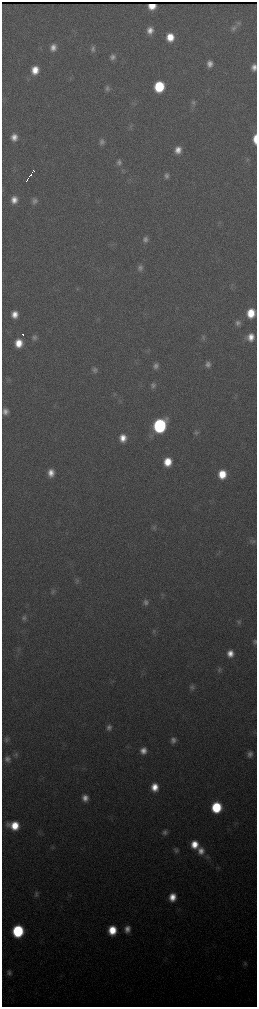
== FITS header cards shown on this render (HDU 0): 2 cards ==
NAXIS1  =                  510 / length of data axis 1
NAXIS2  =                 2010 / length of data axis 2

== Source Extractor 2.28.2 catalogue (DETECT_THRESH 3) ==
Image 510 x 2010 px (HDU 0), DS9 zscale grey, zoomed out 1/2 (1 PNG px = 2 x 2 image px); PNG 259 x 1009 px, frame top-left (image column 2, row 2010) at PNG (2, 2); no overlay
Background 3760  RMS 42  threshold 127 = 3 sigma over >= 5 px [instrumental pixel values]
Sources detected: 89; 1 cannot appear on this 1/2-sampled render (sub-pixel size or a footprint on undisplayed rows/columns) and is not listed; the other 88 listed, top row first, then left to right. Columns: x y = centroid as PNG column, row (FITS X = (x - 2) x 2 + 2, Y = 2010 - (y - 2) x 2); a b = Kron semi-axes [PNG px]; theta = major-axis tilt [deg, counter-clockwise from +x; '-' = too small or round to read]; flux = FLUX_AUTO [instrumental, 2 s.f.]
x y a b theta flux
238 24 9 6 55 3.2e+04
233 28 9 7 77 3.6e+04
150 30 7 7 - 7.5e+04
170 37 8 7 - 1.7e+05
53 47 8 7 - 7.0e+04
93 49 8 6 88 3.3e+04
113 57 7 7 - 4.0e+04
210 64 8 6 82 6.3e+04
2 67 4 1 - 3.6e+03
254 67 7 5 83 5.9e+04
35 70 9 7 83 1.5e+05
159 86 8 7 - 5.5e+05
107 88 7 6 - 2.9e+04
193 103 9 6 77 3.1e+04
130 126 5 2 - 9.2e+03
14 137 8 6 86 7.8e+04
2 139 8 1 -90 3.6e+04
255 139 9 4 -90 1.2e+05
102 142 7 6 - 3.3e+04
178 150 8 7 - 8.6e+04
247 159 6 3 70 1.3e+04
119 162 8 7 - 3.7e+04
33 171 4 2 - 2.4e+04
30 176 6 2 49 4.4e+04
167 176 7 6 - 3.2e+04
27 180 3 1 - 1.3e+04
14 200 7 6 - 8.3e+04
34 201 8 6 74 3.4e+04
145 239 7 6 - 3.6e+04
140 268 8 7 - 3.5e+04
77 288 4 2 - 8.8e+03
251 313 8 7 - 2.1e+05
15 314 6 6 - 9.1e+04
238 323 7 6 - 3.3e+04
23 334 2 1 - 1.6e+04
34 337 7 6 - 3.0e+04
203 337 7 6 - 2.1e+04
251 337 8 7 - 1.0e+05
19 343 7 6 - 1.5e+05
208 364 7 6 - 4.0e+04
156 366 7 6 - 3.7e+04
94 370 7 6 - 3.1e+04
8 379 4 3 - 1.1e+04
153 385 7 6 - 3.1e+04
5 411 7 6 - 5.6e+04
160 426 9 8 - 1.5e+06
196 433 7 6 - 2.2e+04
123 438 8 7 - 1.1e+05
168 462 8 7 - 2.0e+05
51 473 8 6 86 9.2e+04
222 474 8 7 - 2.2e+05
154 527 7 6 - 2.1e+04
253 541 10 6 14 2.5e+04
77 580 7 5 87 1.9e+04
53 591 7 5 59 2.0e+04
162 595 6 5 - 1.6e+04
146 602 7 6 - 3.5e+04
24 618 6 6 - 2.7e+04
239 622 6 5 - 1.9e+04
154 631 7 6 - 1.9e+04
255 642 7 4 88 1.9e+04
19 649 6 3 -81 1.3e+04
230 653 7 6 - 9.1e+04
219 670 7 6 - 2.4e+04
192 687 7 6 - 3.0e+04
109 727 8 7 - 4.0e+04
6 740 8 6 68 2.8e+04
173 740 7 6 - 4.2e+04
143 751 7 7 - 7.3e+04
250 754 8 6 76 4.5e+04
16 755 8 6 67 2.8e+04
7 759 9 8 - 5.0e+04
155 787 8 7 - 1.4e+05
85 798 7 7 - 6.9e+04
216 807 8 7 - 5.4e+05
14 825 10 7 -10 2.4e+05
165 832 8 6 57 3.8e+04
194 844 8 7 - 1.6e+05
176 850 7 6 - 2.9e+04
201 851 10 8 -89 9.1e+04
207 857 6 5 - 1.9e+04
36 894 8 6 82 2.8e+04
172 897 8 7 - 1.3e+05
127 929 8 7 - 7.2e+04
112 930 7 7 - 2.4e+05
18 931 8 7 - 8.8e+05
245 964 7 6 - 2.4e+04
9 973 7 6 - 3.4e+04
At the frame edge (FLAGS 8, measured only in part): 5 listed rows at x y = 2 67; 254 67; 2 139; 255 139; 255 642
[1 sub-pixel or undisplayed-footprint detection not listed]